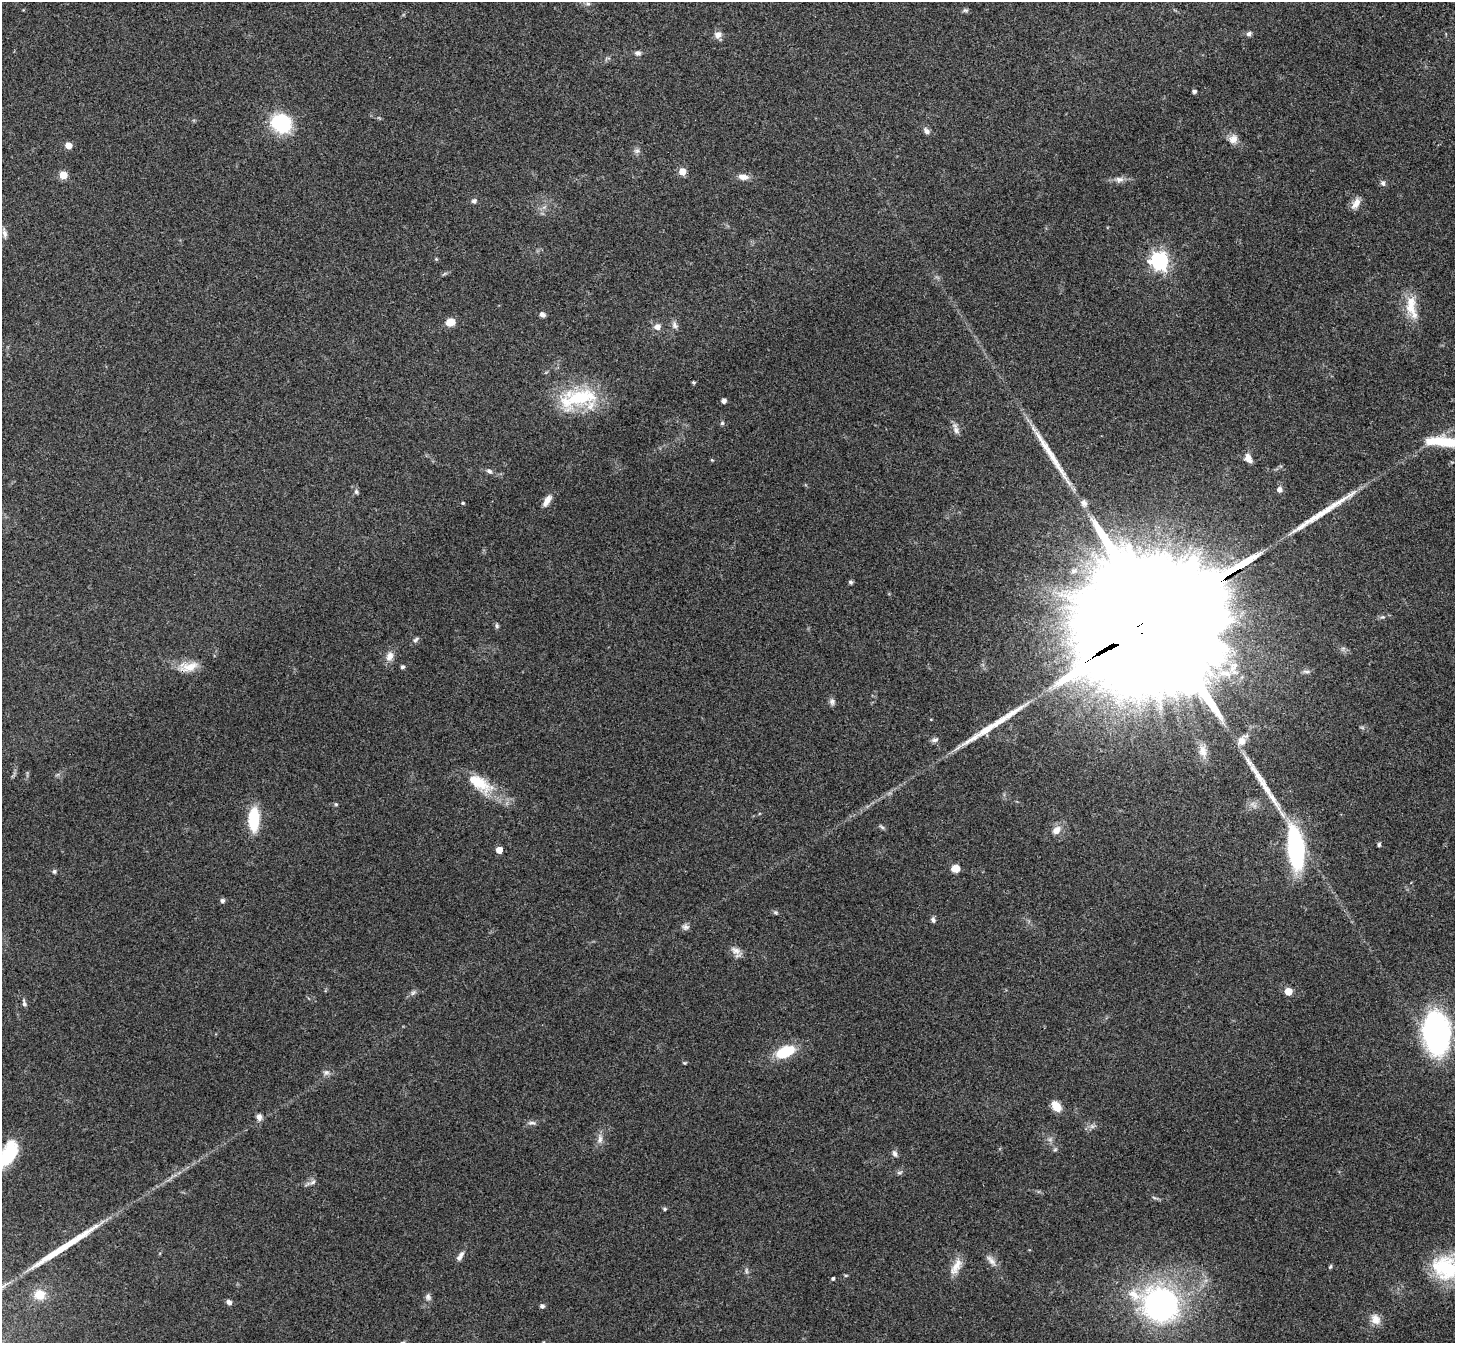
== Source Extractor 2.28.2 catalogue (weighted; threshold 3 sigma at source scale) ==
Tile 10 of 4 x 4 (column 2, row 3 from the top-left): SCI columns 1533-2985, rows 1558-2898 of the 5973 x 5932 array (HDU 1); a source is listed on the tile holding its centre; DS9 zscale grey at full resolution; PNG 1457 x 1345 px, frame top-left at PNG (2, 2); no overlay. Shown black and unused: <1% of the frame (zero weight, under 3 of 4 exposures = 5% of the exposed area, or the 3 px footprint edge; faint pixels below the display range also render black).
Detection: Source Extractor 2.28.2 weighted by HDU 2 'WHT'; one run over the whole footprint, this tile lists its part. Background 0.0835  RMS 0.0064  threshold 0.0287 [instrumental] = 3 sigma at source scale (4.5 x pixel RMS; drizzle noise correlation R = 1.50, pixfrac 1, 0.05/0.05 arcsec/px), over >= 5 px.
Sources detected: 109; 2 too faint to see at this stretch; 5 long thin detections or spike segments (spike, bleed or trail) — not listed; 3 inside a brighter listed object's ellipse — not listed separately; the other 99 listed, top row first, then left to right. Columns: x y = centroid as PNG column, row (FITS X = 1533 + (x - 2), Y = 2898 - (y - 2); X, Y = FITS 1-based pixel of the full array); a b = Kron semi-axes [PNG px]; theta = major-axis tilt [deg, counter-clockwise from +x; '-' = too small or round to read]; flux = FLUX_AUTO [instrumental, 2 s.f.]
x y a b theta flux
965 10 8 5 -17 1.2
1249 34 7 6 - 1.6
718 35 10 9 - 3.4
638 53 8 6 -13 1.9
1194 91 4 4 - 1.4
281 123 25 21 -24 33
927 131 9 6 -50 2.3
1233 139 12 11 - 4.7
69 145 5 5 - 7.8
637 151 9 6 1 1.8
682 171 5 5 - 9.9
63 175 5 5 - 19
743 177 13 7 -8 4.5
1119 179 12 8 -2 3.2
1383 183 7 6 - 1.8
474 201 6 6 - 1.8
1356 203 16 8 55 4.7
4 233 14 6 -77 2.6
436 259 4 4 - 0.66
1159 261 7 7 - 250
1411 305 30 14 -89 14
542 314 6 5 - 2.4
450 322 8 7 - 8
675 325 11 7 -66 2.3
657 327 7 7 - 3.8
693 382 3 3 - 1
580 397 51 25 12 44
724 401 4 4 - 3
722 423 5 5 - 1
956 430 10 7 -63 2.9
1445 442 46 10 -5 28
1248 458 11 7 -66 4.1
712 460 5 4 - 0.58
489 471 8 6 -27 1.7
1279 490 7 7 - 2.4
356 492 6 5 - 1.2
547 501 16 7 57 4.8
463 503 4 4 - 0.74
1084 503 10 8 -61 3
1074 571 10 7 14 2.8
850 582 5 5 - 1.3
1163 616 98 27 31 88000
1383 617 6 5 - 1.2
497 626 6 5 - 1.2
416 640 9 5 45 1.5
390 656 14 9 69 4.6
189 667 26 11 17 9
402 667 4 4 - 1.5
1306 672 12 4 -3 1.5
1225 673 23 11 -8 13
832 702 10 7 -84 2
935 740 9 6 11 1.9
1241 741 11 11 - 5.2
1203 751 16 10 -77 5.2
479 783 38 16 -33 22
336 804 5 4 - 0.78
254 819 21 9 88 29
882 827 9 4 -36 1.2
1056 830 12 8 45 4.8
1379 844 5 4 - 1.1
1295 848 29 11 -84 120
499 850 5 5 - 7.3
955 868 7 7 - 6.8
54 871 6 5 - 1.1
222 900 6 5 - 1.5
775 912 6 4 -1 1
933 920 8 5 -68 1.5
685 927 9 7 -10 2.2
736 950 15 9 -28 4.3
1288 991 5 5 - 15
413 993 9 5 53 1.7
24 1003 11 5 -82 1.6
1436 1033 39 24 -86 130
785 1052 20 11 24 22
685 1063 5 4 - 0.67
326 1072 9 7 5 2.2
1056 1106 9 7 -54 10
259 1117 8 6 -80 2.9
532 1123 11 5 0 2
600 1139 14 6 -88 3.3
1055 1150 6 4 2 0.92
8 1154 30 15 60 30
895 1154 10 5 -62 1.9
899 1172 8 4 9 1.2
313 1182 9 6 28 2
665 1209 5 4 - 0.97
461 1254 9 6 45 2.4
991 1260 18 7 -49 4.1
956 1266 25 10 63 7.5
1330 1266 6 4 68 0.87
1447 1268 33 29 -59 43
846 1275 5 3 - 0.67
833 1278 4 4 - 1.2
40 1295 12 11 - 9.1
428 1297 9 7 -67 2
229 1302 6 5 - 2.5
1160 1304 39 32 -26 160
542 1306 5 5 - 1.7
1376 1319 14 11 -64 6
Overlapping masked pixels (flux is a lower limit): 1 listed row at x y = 1163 616
Isophote crosses this tile's border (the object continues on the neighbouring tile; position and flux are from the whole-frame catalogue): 3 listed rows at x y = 1445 442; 8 1154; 1447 1268